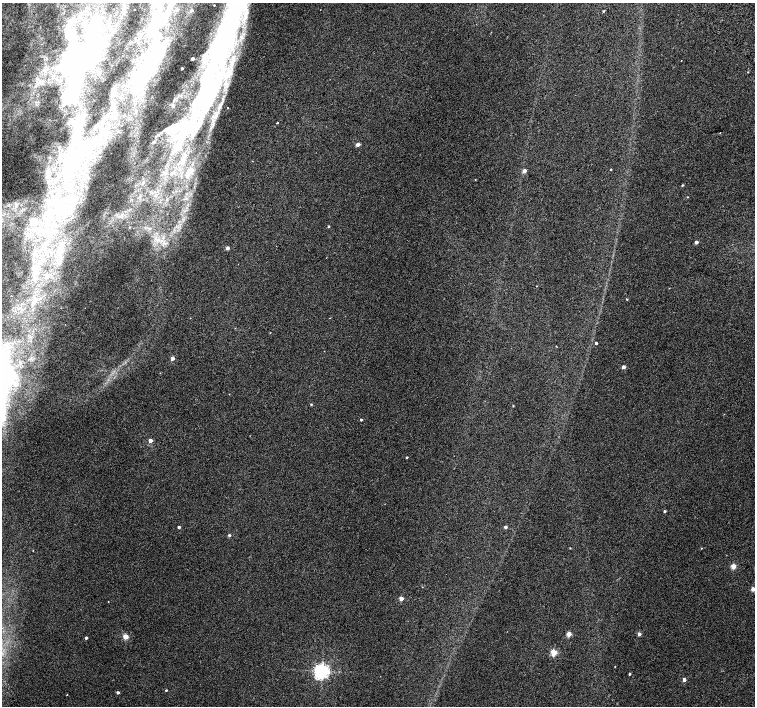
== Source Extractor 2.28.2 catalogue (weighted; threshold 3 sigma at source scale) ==
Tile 10 of 4 x 4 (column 2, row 3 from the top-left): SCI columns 1557-3061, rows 1672-3079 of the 6118 x 6093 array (HDU 1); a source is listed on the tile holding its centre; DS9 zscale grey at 2 x 2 block average (1 PNG px = mean of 2 x 2 image px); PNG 757 x 708 px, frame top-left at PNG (2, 3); no overlay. Shown black and unused: <1% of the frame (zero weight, under 2 of 3 exposures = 3% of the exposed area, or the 3 px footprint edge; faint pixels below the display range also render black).
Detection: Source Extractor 2.28.2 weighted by HDU 2 'WHT'; one run over the whole footprint, this tile lists its part. Background 0.00716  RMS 0.0058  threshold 0.0259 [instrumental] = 3 sigma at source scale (4.5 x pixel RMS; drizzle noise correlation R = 1.50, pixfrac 1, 0.0396/0.0396 arcsec/px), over >= 5 px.
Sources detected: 76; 8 inside a brighter object's white glare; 1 cosmic-ray / hot-pixel residue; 1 long thin detection or spike segment (spike, bleed or trail) — not listed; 6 inside a brighter listed object's ellipse — not listed separately; the other 60 listed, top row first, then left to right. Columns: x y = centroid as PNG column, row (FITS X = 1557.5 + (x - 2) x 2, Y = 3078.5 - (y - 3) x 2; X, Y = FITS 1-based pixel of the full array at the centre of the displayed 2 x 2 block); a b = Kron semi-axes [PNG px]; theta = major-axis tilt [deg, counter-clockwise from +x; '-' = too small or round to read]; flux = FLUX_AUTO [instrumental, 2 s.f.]
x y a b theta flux
134 9 2 2 - 0.45
192 10 2 2 - 1.7
603 11 3 2 - 1.3
155 21 37 15 55 61
193 59 2 2 - 4.7
681 61 2 2 - 0.5
150 62 47 13 50 85
182 69 2 2 - 1.6
748 72 3 2 - 0.54
73 75 89 29 84 270
228 108 2 2 - 1.9
277 123 2 2 - 3.1
358 144 2 2 - 9.4
611 169 2 2 - 3.9
524 171 3 2 - 8.8
67 175 39 14 85 97
475 180 2 2 - 0.76
682 185 3 2 - 1.1
687 197 2 2 - 0.64
328 226 2 2 - 1.4
129 227 3 2 - 0.89
47 234 7 5 -40 6.1
696 242 3 2 - 5.4
61 246 7 5 -5 5.2
227 248 3 2 - 5.5
34 275 7 3 70 4.4
537 286 2 2 - 0.48
627 299 3 2 - 0.84
596 343 2 2 - 2.8
556 346 2 2 - 0.67
172 358 2 2 - 9.9
623 367 2 2 - 6.9
311 404 2 2 - 1.3
513 406 2 2 - 0.84
361 420 2 2 - 1.9
150 440 2 2 - 9.9
407 457 2 2 - 1.1
665 511 2 2 - 1.9
179 527 2 2 - 2.6
505 527 3 3 - 2.6
229 535 3 2 - 2.1
570 548 3 2 - 0.74
701 548 3 2 - 0.61
33 550 2 2 - 0.38
734 566 3 3 - 20
422 587 2 2 - 0.46
753 589 2 2 - 8.5
401 598 3 2 - 13
108 601 2 2 - 0.39
569 634 3 2 - 19
639 634 3 3 - 5
126 636 3 3 - 27
86 638 2 2 - 3.4
554 652 3 3 - 40
615 666 2 2 - 0.43
322 671 4 4 - 480
629 674 2 2 - 2.1
684 680 2 2 - 6.6
166 690 3 2 - 1.1
118 692 3 2 - 2.7
Isophote crosses this tile's border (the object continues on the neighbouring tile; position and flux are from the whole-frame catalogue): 4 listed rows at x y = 155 21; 150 62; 73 75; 753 589
Diffuse or blended objects may show on this block-average render without a row.